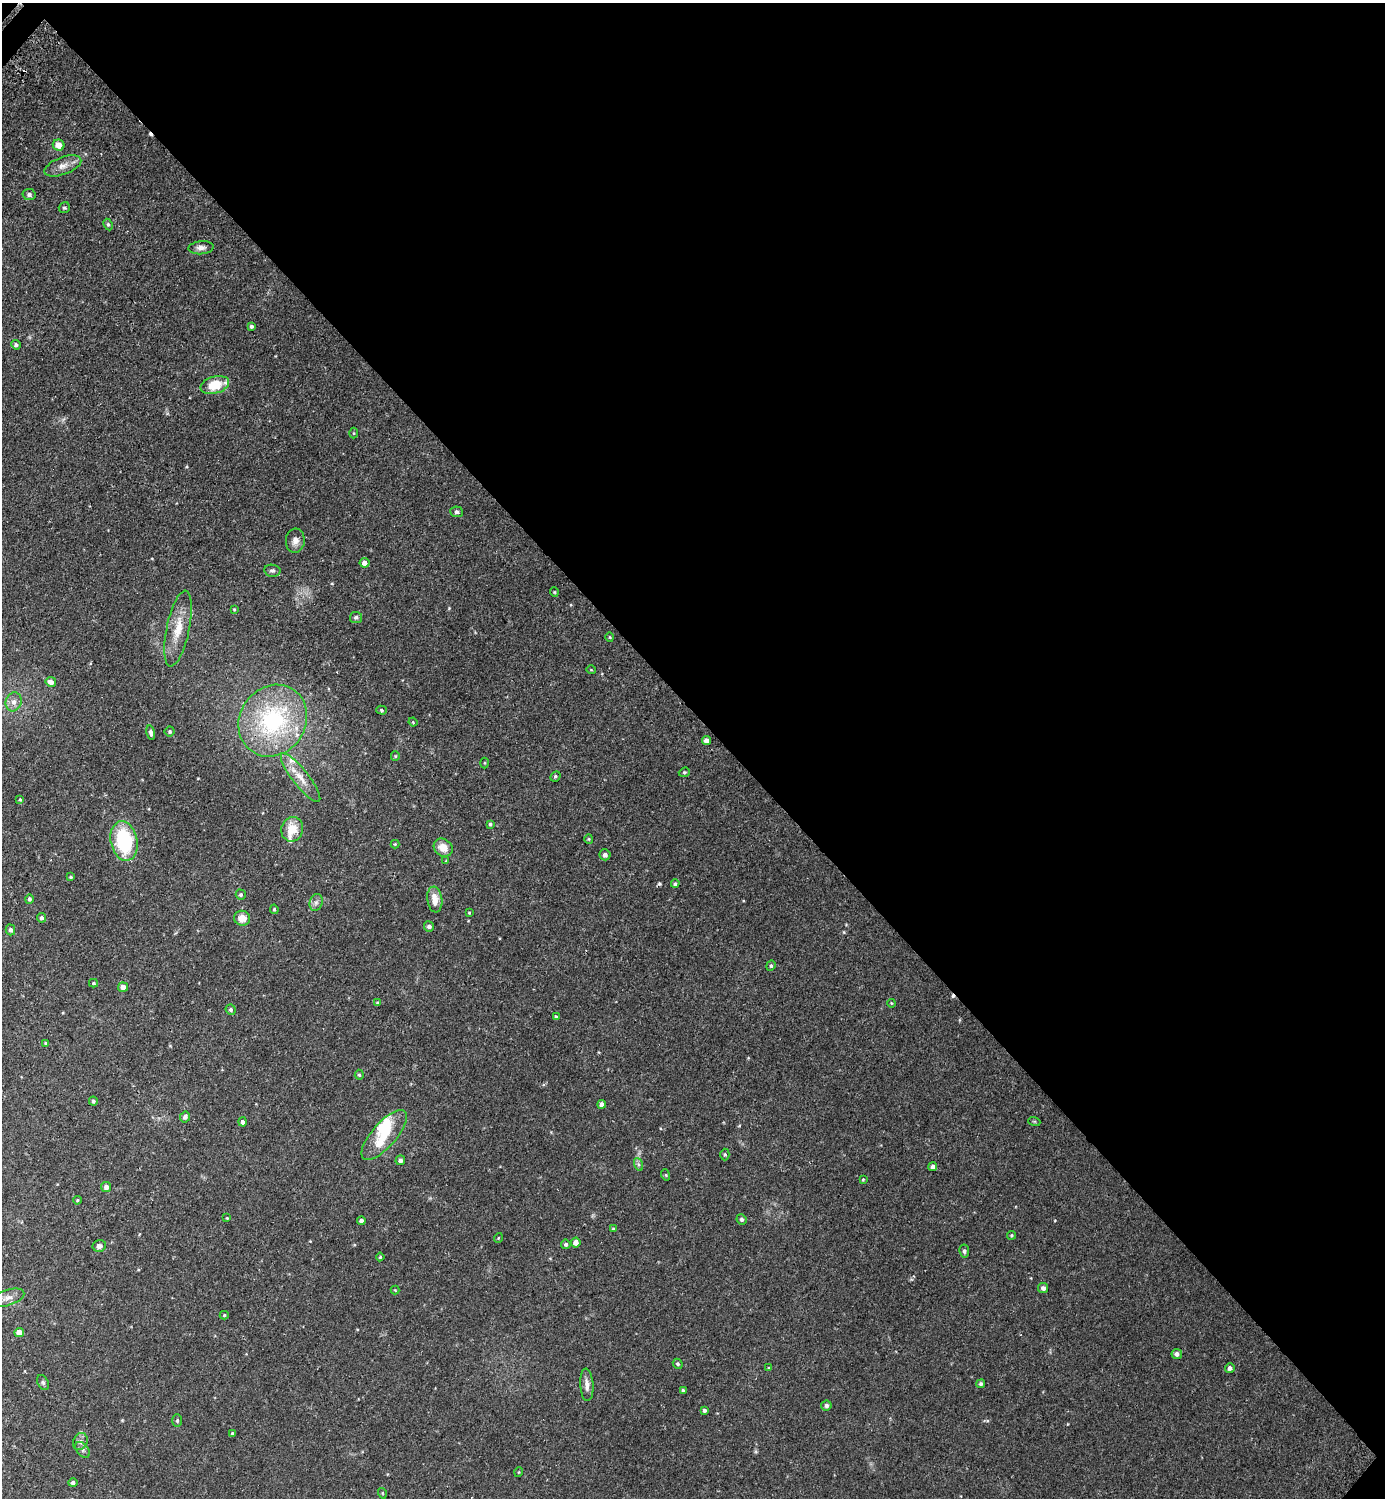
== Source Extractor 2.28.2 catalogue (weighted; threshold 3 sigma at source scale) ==
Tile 8 of 4 x 4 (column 4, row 2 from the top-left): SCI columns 4325-5707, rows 3011-4506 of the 6036 x 6033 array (HDU 1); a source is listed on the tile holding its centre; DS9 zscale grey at full resolution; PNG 1387 x 1500 px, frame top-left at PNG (2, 3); each listed source drawn as its Kron ellipse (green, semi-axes under 4 px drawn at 4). Shown black and unused: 48% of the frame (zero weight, under 2 of 3 exposures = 3% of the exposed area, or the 3 px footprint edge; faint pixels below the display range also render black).
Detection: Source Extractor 2.28.2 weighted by HDU 2 'WHT'; one run over the whole footprint, this tile lists its part. Background 0.0442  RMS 0.0047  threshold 0.021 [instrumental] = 3 sigma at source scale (4.5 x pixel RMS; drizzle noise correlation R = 1.50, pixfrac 1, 0.05/0.05 arcsec/px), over >= 5 px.
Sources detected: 118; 4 cosmic-ray / hot-pixel residue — neither listed nor drawn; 4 inside a brighter listed object's ellipse — not listed separately; the other 110 listed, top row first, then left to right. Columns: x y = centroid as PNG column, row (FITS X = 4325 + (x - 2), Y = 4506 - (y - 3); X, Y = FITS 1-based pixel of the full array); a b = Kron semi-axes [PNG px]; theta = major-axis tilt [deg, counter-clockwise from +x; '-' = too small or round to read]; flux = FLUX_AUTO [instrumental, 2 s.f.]
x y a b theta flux
59 145 6 5 - 4.2
63 166 19 8 20 3.8
29 194 6 5 - 1.3
64 208 6 5 - 0.81
108 224 6 4 -63 0.67
201 248 12 6 5 2
251 326 4 4 - 0.79
16 345 5 4 - 0.83
215 385 14 8 16 11
354 433 5 3 - 0.41
457 512 6 5 - 0.97
295 541 12 9 84 2.6
364 563 5 5 - 2.2
272 571 8 6 -9 1
554 592 5 4 - 0.46
234 610 4 3 - 0.39
356 617 6 5 - 0.98
178 628 38 11 78 10
610 637 4 4 - 0.43
591 670 5 3 - 0.32
51 682 5 5 - 2.8
14 702 9 8 - 2.5
381 710 5 4 - 0.65
273 721 37 33 55 57
413 722 4 3 - 0.38
170 731 5 5 - 0.75
151 733 7 4 -76 1.3
706 741 4 4 - 2.2
395 756 5 4 - 0.45
484 763 5 3 - 0.41
684 772 6 4 19 0.6
555 776 5 4 - 0.7
301 778 30 8 -52 6.3
20 799 4 3 - 0.44
490 824 3 3 - 0.68
292 829 12 11 - 8.6
589 839 5 4 - 0.48
124 841 20 13 -78 35
395 844 4 4 - 0.45
443 848 10 8 -37 5.2
605 855 5 5 - 1.6
446 861 4 3 - 0.41
71 877 4 3 - 0.58
675 884 4 4 - 0.8
241 895 5 5 - 0.83
29 899 5 4 - 1
435 900 13 7 -82 5
316 902 9 6 74 1.5
274 909 5 4 - 0.63
469 913 4 4 - 0.4
41 918 5 4 - 1.2
242 918 8 7 - 4.4
429 926 5 5 - 1.6
10 930 5 4 - 1.1
771 966 5 4 - 0.64
93 983 4 4 - 0.64
123 987 5 4 - 2.6
378 1003 4 4 - 0.74
891 1003 4 3 - 0.39
231 1010 5 5 - 0.91
556 1017 4 4 - 0.77
46 1043 4 3 - 0.47
359 1075 5 4 - 0.61
93 1101 4 4 - 0.81
601 1104 4 4 - 1.8
185 1117 5 5 - 1.4
1034 1121 6 4 -18 0.48
243 1122 4 4 - 1.4
384 1135 31 12 49 12
725 1154 6 4 -88 0.64
400 1160 5 5 - 1.3
638 1164 6 4 -71 0.91
933 1166 4 4 - 1.6
666 1175 5 3 - 0.42
863 1179 3 3 - 0.43
106 1187 5 5 - 2.1
77 1200 4 3 - 0.46
227 1218 3 3 - 0.36
742 1219 5 5 - 1
361 1221 4 4 - 1.7
614 1229 4 4 - 0.94
1011 1235 5 4 - 0.53
498 1238 5 3 - 0.35
576 1243 5 4 - 2.7
566 1244 5 4 - 1.1
99 1246 7 6 - 1.6
964 1251 6 5 - 0.91
380 1257 4 4 - 0.49
1043 1288 5 5 - 1.4
395 1290 4 4 - 0.39
8 1298 17 8 17 3.2
224 1315 4 4 - 0.58
19 1333 4 4 - 4.6
1177 1354 5 5 - 1.4
678 1364 5 4 - 0.71
769 1368 4 3 - 0.57
1230 1368 5 5 - 1.4
43 1383 8 5 -63 0.88
981 1384 4 4 - 0.81
587 1385 16 6 -86 2.9
683 1390 3 3 - 0.76
826 1406 5 5 - 1.1
704 1410 4 3 - 0.98
177 1421 6 5 - 0.71
232 1433 4 3 - 0.43
80 1442 9 7 63 1.6
83 1450 9 5 -50 1.2
519 1472 5 3 - 0.33
73 1483 5 4 - 1.2
382 1493 5 3 - 0.39